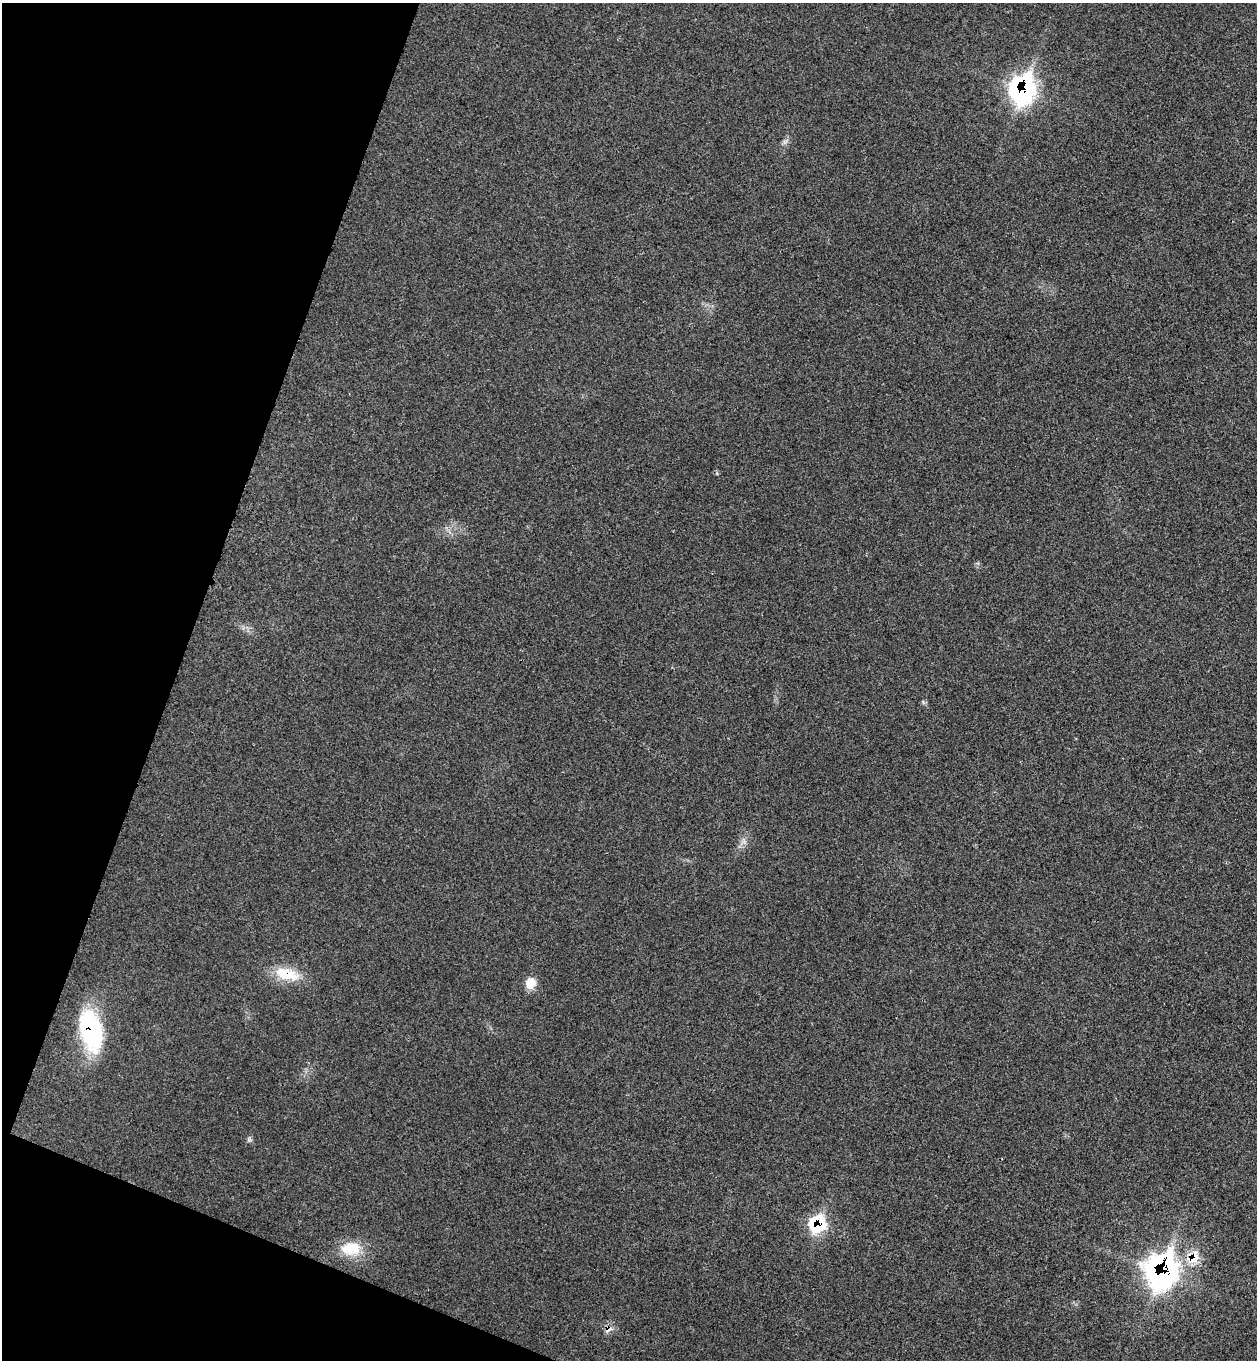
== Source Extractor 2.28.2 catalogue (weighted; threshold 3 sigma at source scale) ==
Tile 9 of 4 x 4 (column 1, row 3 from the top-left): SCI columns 193-1447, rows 1387-2744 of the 5534 x 5489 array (HDU 1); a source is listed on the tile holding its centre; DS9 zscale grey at full resolution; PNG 1259 x 1362 px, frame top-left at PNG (2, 3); no overlay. Shown black and unused: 18% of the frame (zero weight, under 3 of 4 exposures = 6% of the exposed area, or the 3 px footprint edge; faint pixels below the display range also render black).
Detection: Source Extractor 2.28.2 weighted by HDU 2 'WHT'; one run over the whole footprint, this tile lists its part. Background 0.0414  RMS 0.0068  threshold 0.0308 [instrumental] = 3 sigma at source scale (4.5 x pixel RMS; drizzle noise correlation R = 1.50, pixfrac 1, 0.05/0.05 arcsec/px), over >= 5 px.
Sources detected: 9; all 9 listed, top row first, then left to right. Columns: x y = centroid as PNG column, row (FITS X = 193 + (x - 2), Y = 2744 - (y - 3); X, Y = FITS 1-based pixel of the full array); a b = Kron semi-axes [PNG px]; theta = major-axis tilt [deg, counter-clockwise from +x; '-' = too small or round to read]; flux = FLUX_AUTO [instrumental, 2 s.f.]
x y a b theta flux
1022 90 16 13 73 180
286 974 32 15 -15 20
531 983 15 11 65 7.5
91 1030 43 22 -75 72
817 1224 16 14 56 36
351 1248 30 17 3 18
1193 1258 14 10 43 13
1161 1272 19 16 71 290
608 1329 10 8 40 3.5
Overlapping masked pixels (flux is a lower limit): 7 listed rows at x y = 1022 90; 286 974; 91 1030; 817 1224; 1193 1258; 1161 1272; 608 1329